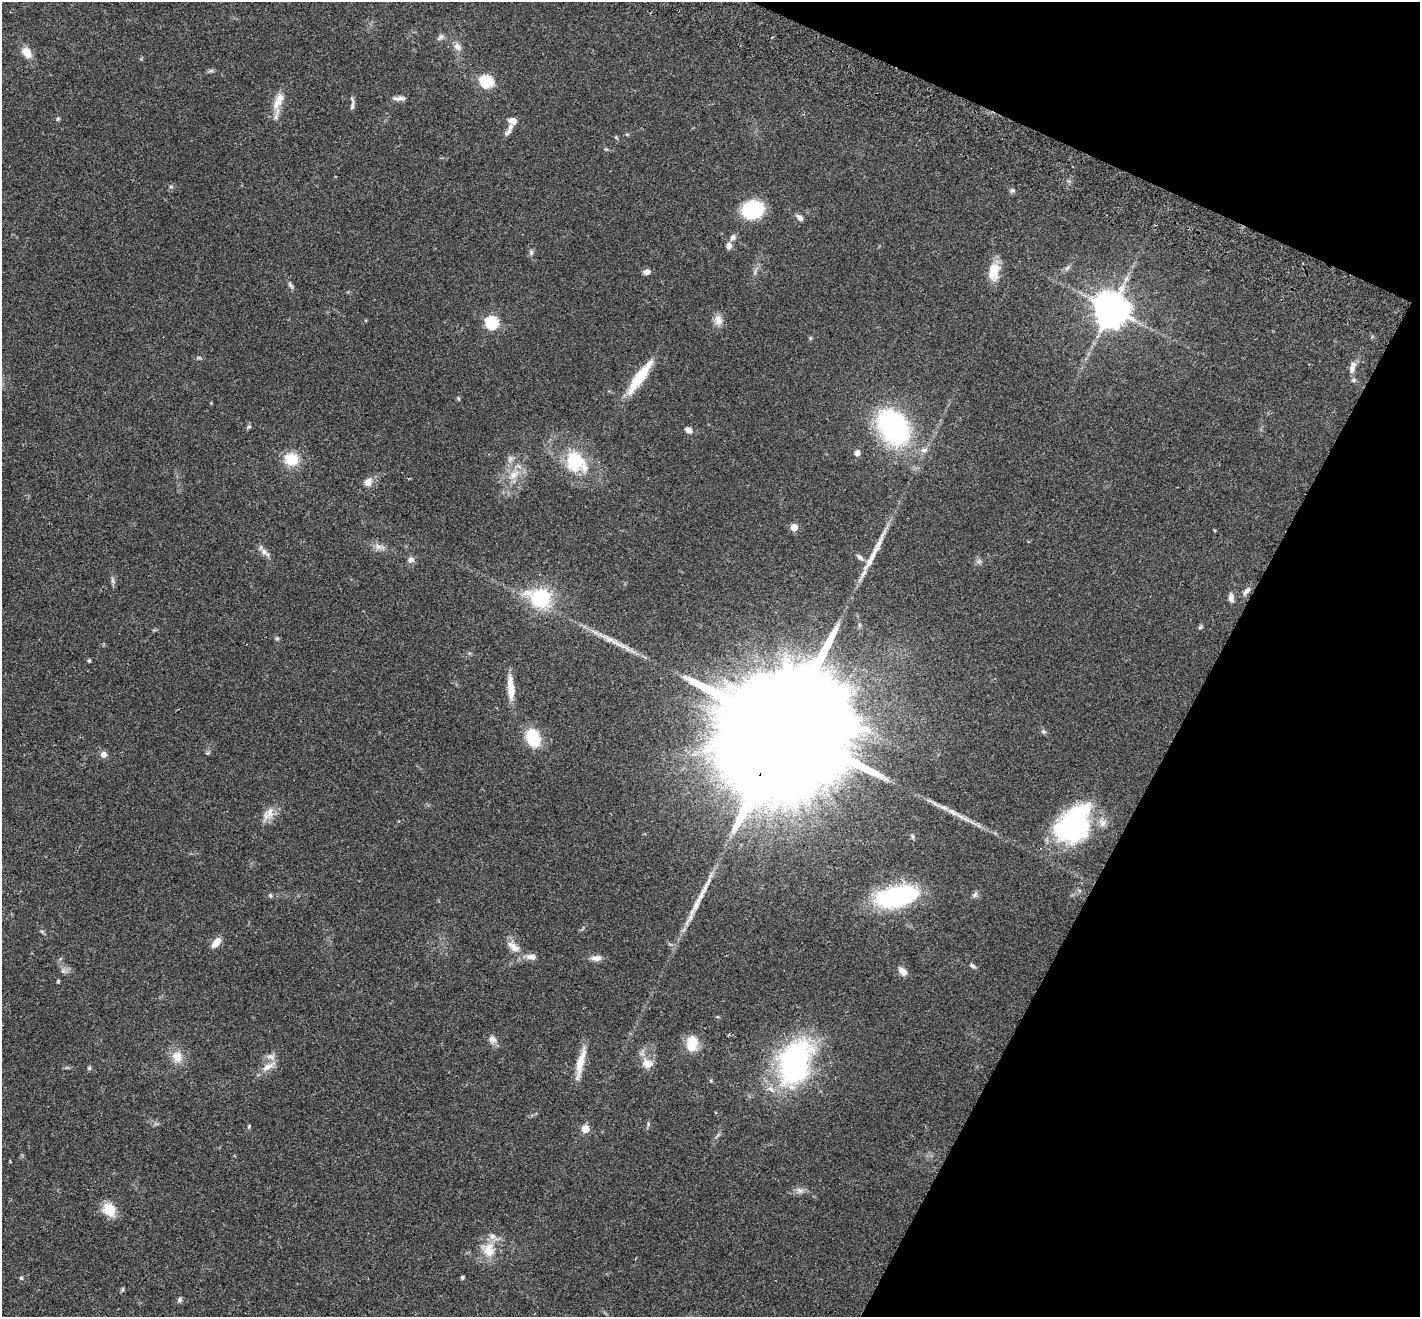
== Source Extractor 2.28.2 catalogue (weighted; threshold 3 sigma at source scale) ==
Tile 8 of 4 x 4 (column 4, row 2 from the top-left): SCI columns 4283-5700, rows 2828-4142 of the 5733 x 5790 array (HDU 1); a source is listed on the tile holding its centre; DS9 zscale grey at full resolution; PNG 1422 x 1319 px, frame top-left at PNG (2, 2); no overlay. Shown black and unused: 21% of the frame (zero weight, under 2 of 3 exposures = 3% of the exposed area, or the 3 px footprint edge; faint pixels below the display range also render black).
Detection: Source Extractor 2.28.2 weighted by HDU 2 'WHT'; one run over the whole footprint, this tile lists its part. Background 0.0446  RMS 0.0066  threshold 0.0298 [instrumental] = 3 sigma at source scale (4.5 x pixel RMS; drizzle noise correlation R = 1.50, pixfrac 1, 0.05/0.05 arcsec/px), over >= 5 px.
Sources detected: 105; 1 too faint to see at this stretch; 3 inside a brighter object's white glare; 1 cosmic-ray / hot-pixel residue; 2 long thin detections or spike segments (spike, bleed or trail) — not listed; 8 inside a brighter listed object's ellipse — not listed separately; the other 90 listed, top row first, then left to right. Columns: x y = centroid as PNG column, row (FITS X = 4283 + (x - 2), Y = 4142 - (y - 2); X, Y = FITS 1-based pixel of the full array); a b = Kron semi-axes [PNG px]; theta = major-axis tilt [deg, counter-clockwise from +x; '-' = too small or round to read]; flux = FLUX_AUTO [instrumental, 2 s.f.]
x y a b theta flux
440 37 12 5 36 1.8
457 47 12 8 -47 3.4
27 53 12 8 -55 7.5
211 71 7 4 1 1.1
486 81 6 6 - 72
397 99 14 6 -14 2.7
277 103 19 10 66 7.4
352 104 17 4 89 2.2
57 119 6 4 89 0.81
513 121 8 6 -16 5.3
510 127 27 6 65 4.6
627 134 6 4 0 0.73
616 137 6 4 -56 0.68
171 187 6 4 -18 0.8
1012 190 7 7 - 1.4
753 210 22 18 13 30
800 218 8 5 -42 2.8
733 237 9 7 64 2.3
729 246 8 7 - 2.8
531 252 8 6 88 1.5
1067 268 8 5 45 1.5
994 271 24 13 84 11
646 272 8 6 15 2.7
290 285 9 5 -52 1.6
1111 309 11 10 - 1500
718 320 15 10 -75 4.8
492 322 6 6 - 81
810 338 5 4 - 0.8
199 358 6 4 -18 0.87
1352 369 12 8 78 3.7
639 377 44 10 54 24
458 398 5 4 - 0.75
249 427 7 4 18 0.99
893 427 32 23 -56 130
688 430 8 6 -28 3
924 450 10 6 7 2.6
857 453 5 5 - 3.9
291 459 15 13 -12 16
575 462 27 24 -79 30
514 475 19 10 38 8.7
368 482 11 9 55 4.7
794 527 5 5 - 11
378 547 9 8 - 3.3
264 552 11 8 -53 3.3
860 557 10 6 -37 2.4
411 560 9 8 - 2.6
113 580 9 4 -90 1.6
1247 591 13 6 50 2.7
1231 597 12 7 -83 2.8
540 598 28 21 -18 41
1200 627 7 4 45 0.89
277 638 6 5 - 0.92
610 640 42 7 -26 11
89 661 4 4 - 0.83
511 688 31 8 -86 10
785 727 73 21 61 60000
1043 732 7 6 - 1.3
533 738 14 10 -70 33
103 754 8 8 - 2.8
270 813 19 10 74 6.6
953 813 24 7 -29 6.6
1071 826 41 30 56 110
912 836 7 5 -61 1.2
975 894 9 4 45 1.6
270 895 6 4 -48 0.85
896 897 39 18 12 89
216 942 15 7 50 5.5
513 947 22 9 -38 6.9
596 958 15 7 2 3.8
972 966 8 5 -28 1.5
902 971 13 8 -45 3.6
58 981 4 4 - 0.73
492 1039 11 10 - 3.3
692 1043 20 13 89 12
177 1057 15 12 -80 8.4
580 1063 40 8 77 11
648 1063 17 13 -21 6.4
795 1063 58 36 71 120
267 1067 17 8 31 6
89 1068 5 5 - 0.88
648 1124 6 5 - 0.99
249 1126 5 4 - 0.72
585 1129 5 5 - 15
799 1190 9 7 -43 2.5
109 1210 18 14 -47 11
489 1250 21 16 88 13
462 1277 4 4 - 1.2
21 1278 5 4 - 1.1
123 1289 6 4 71 0.85
179 1300 7 5 49 1.3
Overlapping masked pixels (flux is a lower limit): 1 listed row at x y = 785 727